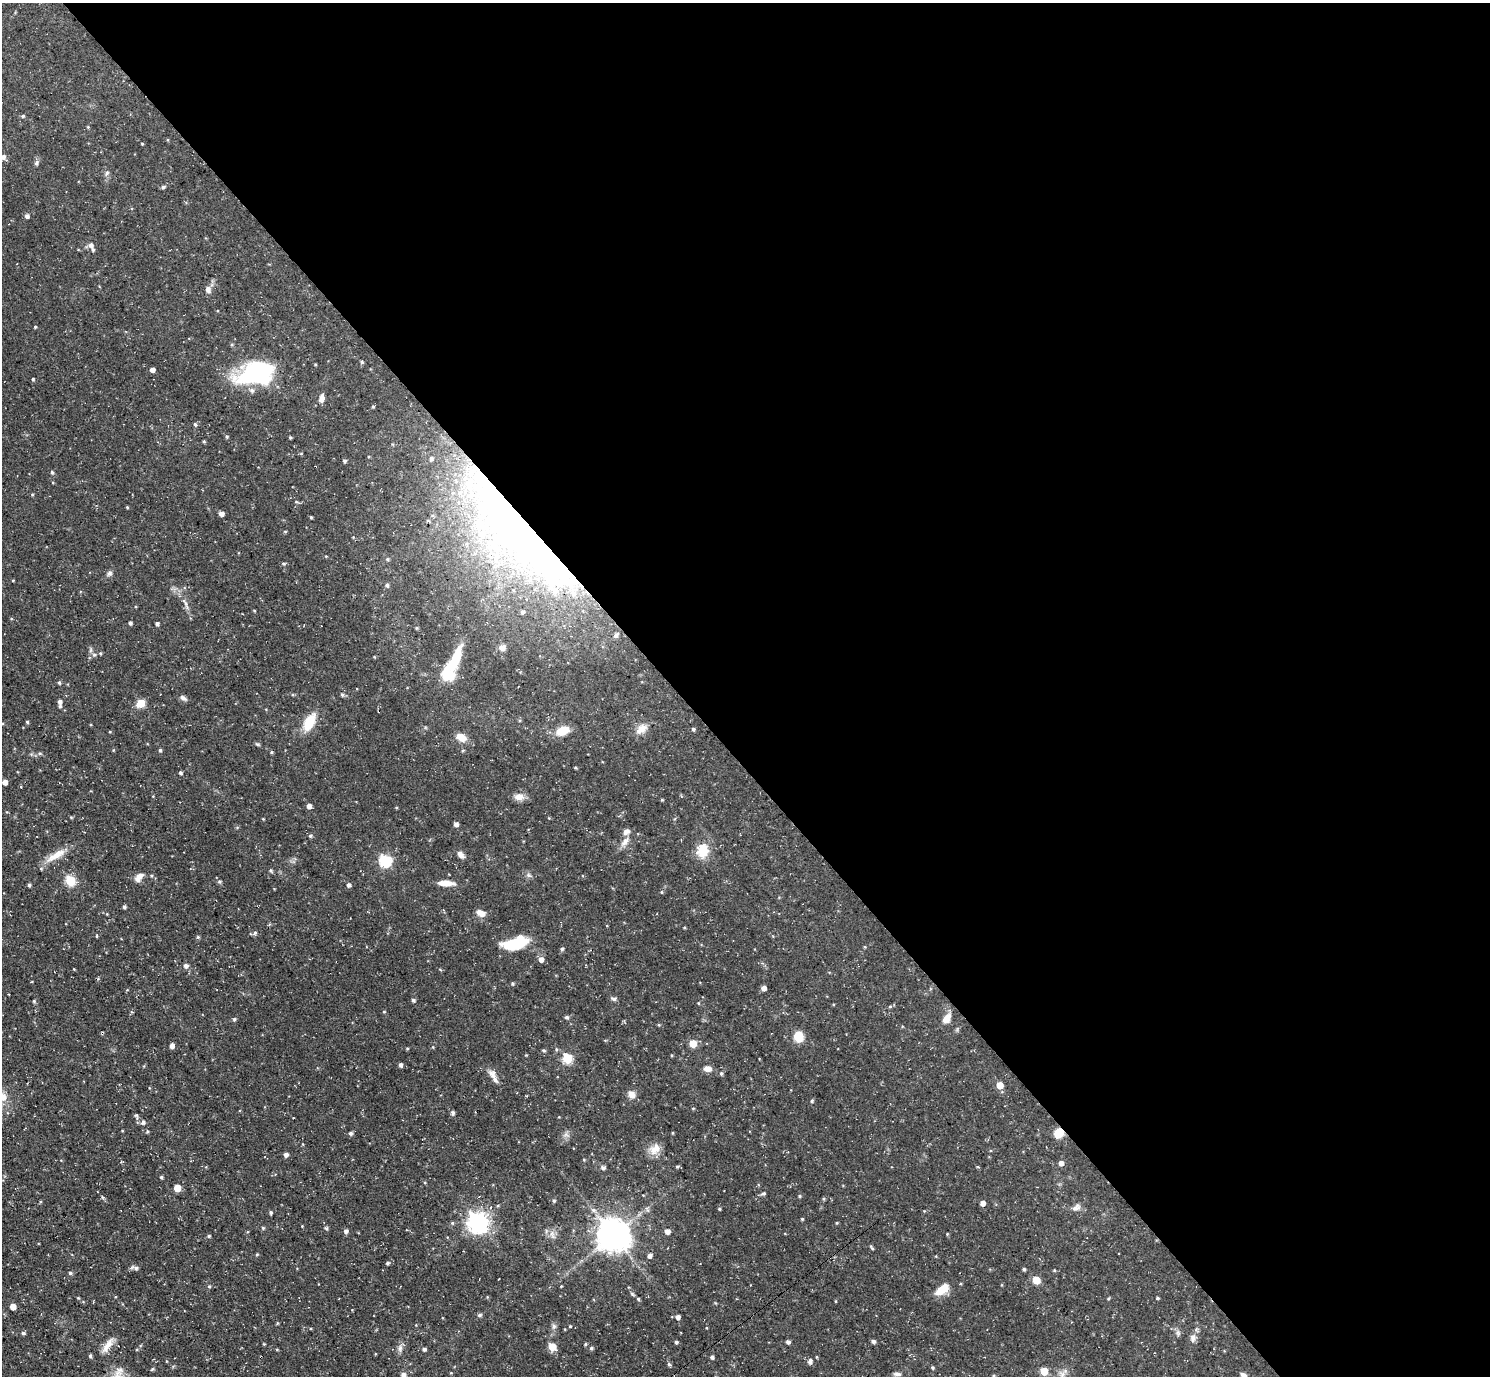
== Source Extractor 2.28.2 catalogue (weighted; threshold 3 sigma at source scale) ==
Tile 8 of 4 x 4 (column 4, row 2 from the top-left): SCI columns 4470-5957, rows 2907-4280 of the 5959 x 5956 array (HDU 1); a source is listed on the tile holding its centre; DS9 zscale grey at full resolution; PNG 1492 x 1378 px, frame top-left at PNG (2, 3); no overlay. Shown black and unused: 55% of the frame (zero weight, under 3 of 4 exposures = <1% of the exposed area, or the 3 px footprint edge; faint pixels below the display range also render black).
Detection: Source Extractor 2.28.2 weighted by HDU 2 'WHT'; one run over the whole footprint, this tile lists its part. Background 0.0482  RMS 0.0042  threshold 0.0189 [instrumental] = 3 sigma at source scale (4.5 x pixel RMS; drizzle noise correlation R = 1.50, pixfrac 1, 0.05/0.05 arcsec/px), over >= 5 px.
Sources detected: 219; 4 inside a brighter object's white glare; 2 cosmic-ray / hot-pixel residue — not listed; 10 inside a brighter listed object's ellipse — not listed separately; the other 203 listed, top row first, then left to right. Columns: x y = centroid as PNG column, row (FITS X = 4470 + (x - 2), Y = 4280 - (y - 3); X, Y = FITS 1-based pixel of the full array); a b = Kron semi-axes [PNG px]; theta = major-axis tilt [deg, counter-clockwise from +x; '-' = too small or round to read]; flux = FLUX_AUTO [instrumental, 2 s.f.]
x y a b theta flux
23 116 5 4 - 0.58
88 127 4 3 - 0.38
142 144 3 3 - 0.33
3 157 5 5 - 1.5
36 163 8 5 56 0.98
107 173 7 5 47 0.83
163 187 5 4 - 0.85
27 216 5 5 - 1.2
91 245 7 6 - 1.7
208 290 9 7 -77 1.9
35 327 3 3 - 0.44
152 370 4 4 - 2.2
256 372 43 20 19 41
33 379 3 3 - 0.47
322 399 8 5 78 2.9
373 407 4 3 - 0.5
195 424 5 5 - 0.69
227 436 4 4 - 0.56
290 438 3 3 - 0.5
204 441 4 3 - 0.48
301 453 5 3 - 0.32
345 461 4 4 - 0.8
52 472 5 4 - 0.75
32 495 5 3 - 0.36
296 502 5 3 - 0.39
127 507 4 3 - 0.39
221 514 4 4 - 2.5
311 517 4 3 - 0.46
285 531 5 3 - 0.39
525 537 167 41 -48 230
326 556 5 3 - 0.32
387 559 5 4 - 0.49
283 564 6 4 -1 0.62
109 573 8 7 - 1.1
387 585 5 5 - 0.77
185 604 21 4 -64 2.4
254 611 3 3 - 0.36
522 612 5 4 - 0.9
130 623 4 4 - 0.9
157 624 4 3 - 0.94
417 628 4 4 - 0.49
502 648 7 7 - 2
100 653 4 4 - 0.45
94 655 6 5 - 0.84
374 657 4 4 - 0.34
455 660 28 13 55 11
59 682 5 4 - 0.59
342 695 6 5 - 0.88
183 698 9 5 -33 1.4
60 702 6 5 - 1.4
141 703 5 5 - 13
27 722 4 3 - 0.5
309 722 22 11 62 9.6
641 729 16 11 37 4.2
693 729 5 4 - 0.76
563 731 15 10 23 6.5
110 732 4 3 - 0.31
461 737 13 9 -26 4.2
257 744 7 4 -24 0.59
113 750 5 3 - 0.36
160 750 4 4 - 0.61
271 752 4 4 - 0.48
40 753 6 4 -20 0.62
575 768 4 3 - 0.45
180 773 4 4 - 0.83
5 782 4 4 - 2.8
21 787 3 3 - 0.76
519 797 13 9 4 3.2
662 800 3 3 - 0.4
309 806 4 4 - 2.2
456 824 4 4 - 1.7
310 836 5 5 - 0.71
625 842 16 7 54 2.7
703 851 13 11 88 9.9
56 855 30 9 31 6.3
461 855 9 5 -48 2.2
385 861 6 6 - 48
271 870 5 5 - 0.64
139 876 11 7 17 2.4
70 881 5 5 - 27
220 881 5 5 - 0.72
446 883 17 6 -2 4.8
29 885 4 3 - 0.74
349 885 5 4 - 1.1
662 892 5 3 - 0.39
124 907 4 4 - 0.85
481 913 11 8 -21 2.6
684 927 4 3 - 0.38
255 933 7 5 37 0.88
97 936 4 3 - 0.41
198 937 5 3 - 0.48
515 943 27 12 14 15
562 949 4 4 - 0.74
541 959 5 5 - 2.4
186 966 6 5 - 1.4
74 969 3 3 - 0.29
512 983 5 3 - 0.44
763 988 4 4 - 2.3
8 994 3 2 - 0.31
614 999 8 5 -17 0.88
413 1000 4 4 - 0.88
34 1002 6 4 20 0.51
698 1003 4 4 - 0.36
890 1006 5 3 - 0.54
384 1012 4 4 - 0.42
567 1017 5 4 - 0.88
947 1018 12 7 58 4.1
234 1019 4 4 - 0.72
659 1025 4 4 - 0.43
799 1036 9 8 - 8.4
693 1044 5 5 - 11
172 1046 5 4 - 1.9
407 1049 4 3 - 0.41
543 1050 5 3 - 0.54
526 1055 3 3 - 0.31
567 1058 5 5 - 26
400 1065 4 4 - 1.2
708 1069 9 6 -3 2.7
721 1073 5 4 - 0.73
492 1074 15 8 -49 3
1000 1085 5 5 - 6.3
632 1094 10 8 -37 2.6
3 1097 31 12 -34 9.7
812 1101 4 4 - 0.53
693 1108 4 3 - 0.37
453 1113 6 4 -70 0.88
136 1116 11 5 -71 0.94
293 1118 2 2 - 0.28
143 1122 6 6 - 1.2
350 1133 5 5 - 0.92
673 1133 4 3 - 0.33
1058 1133 8 7 - 8.7
653 1150 13 11 -82 4
286 1155 4 4 - 1.7
1061 1163 5 5 - 1.8
677 1167 5 4 - 0.57
603 1168 6 5 - 0.95
161 1177 4 3 - 0.6
177 1188 5 5 - 8.4
763 1193 5 4 - 0.81
799 1196 4 3 - 0.51
103 1197 5 4 - 0.59
554 1201 5 4 - 0.62
982 1203 4 4 - 2.4
1076 1207 12 8 24 2
719 1209 4 3 - 0.5
647 1210 10 3 -67 0.79
271 1213 4 4 - 0.69
802 1219 3 3 - 0.42
478 1222 8 7 - 250
837 1223 4 3 - 0.39
263 1228 5 4 - 0.55
326 1228 4 4 - 0.67
346 1231 5 4 - 1.3
667 1231 5 5 - 2.4
552 1234 11 6 -76 1.8
947 1234 4 3 - 0.35
613 1235 10 9 - 810
209 1236 5 4 - 0.59
871 1247 7 3 -53 0.6
257 1254 4 3 - 0.38
649 1256 5 5 - 1.4
387 1263 4 3 - 0.71
135 1268 8 5 -19 1.3
1024 1269 4 3 - 0.66
1054 1270 4 4 - 0.42
70 1273 5 4 - 0.7
1036 1280 5 5 - 10
209 1286 4 4 - 0.5
942 1289 18 9 37 5.9
78 1298 4 3 - 0.31
1108 1298 5 3 - 0.45
1158 1298 4 3 - 0.53
638 1299 4 4 - 0.55
835 1301 4 3 - 0.29
13 1307 5 4 - 5
479 1315 6 5 - 0.78
678 1317 4 4 - 1.8
277 1323 5 3 - 0.4
554 1326 8 6 -89 1.1
570 1326 3 3 - 0.37
23 1333 5 4 - 0.7
1193 1338 9 8 - 1.8
788 1341 5 4 - 0.88
873 1341 5 4 - 1
676 1342 4 4 - 0.71
585 1344 4 4 - 0.47
108 1345 22 7 53 3.7
552 1347 5 5 - 12
400 1348 9 6 89 1.5
591 1348 4 4 - 0.74
424 1349 4 4 - 0.98
90 1356 4 3 - 0.67
712 1357 4 4 - 1.1
817 1357 4 3 - 0.33
810 1361 7 5 63 1.4
669 1364 5 4 - 0.7
932 1368 4 4 - 0.56
1044 1371 5 5 - 10
403 1374 6 5 - 1.5
897 1374 11 5 -6 1.2
1243 1375 9 5 -35 1.6
993 1376 5 3 - 0.38
Overlapping masked pixels (flux is a lower limit): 2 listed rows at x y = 525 537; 1058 1133
Isophote crosses this tile's border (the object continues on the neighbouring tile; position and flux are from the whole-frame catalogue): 4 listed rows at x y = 3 157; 3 1097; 1243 1375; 993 1376